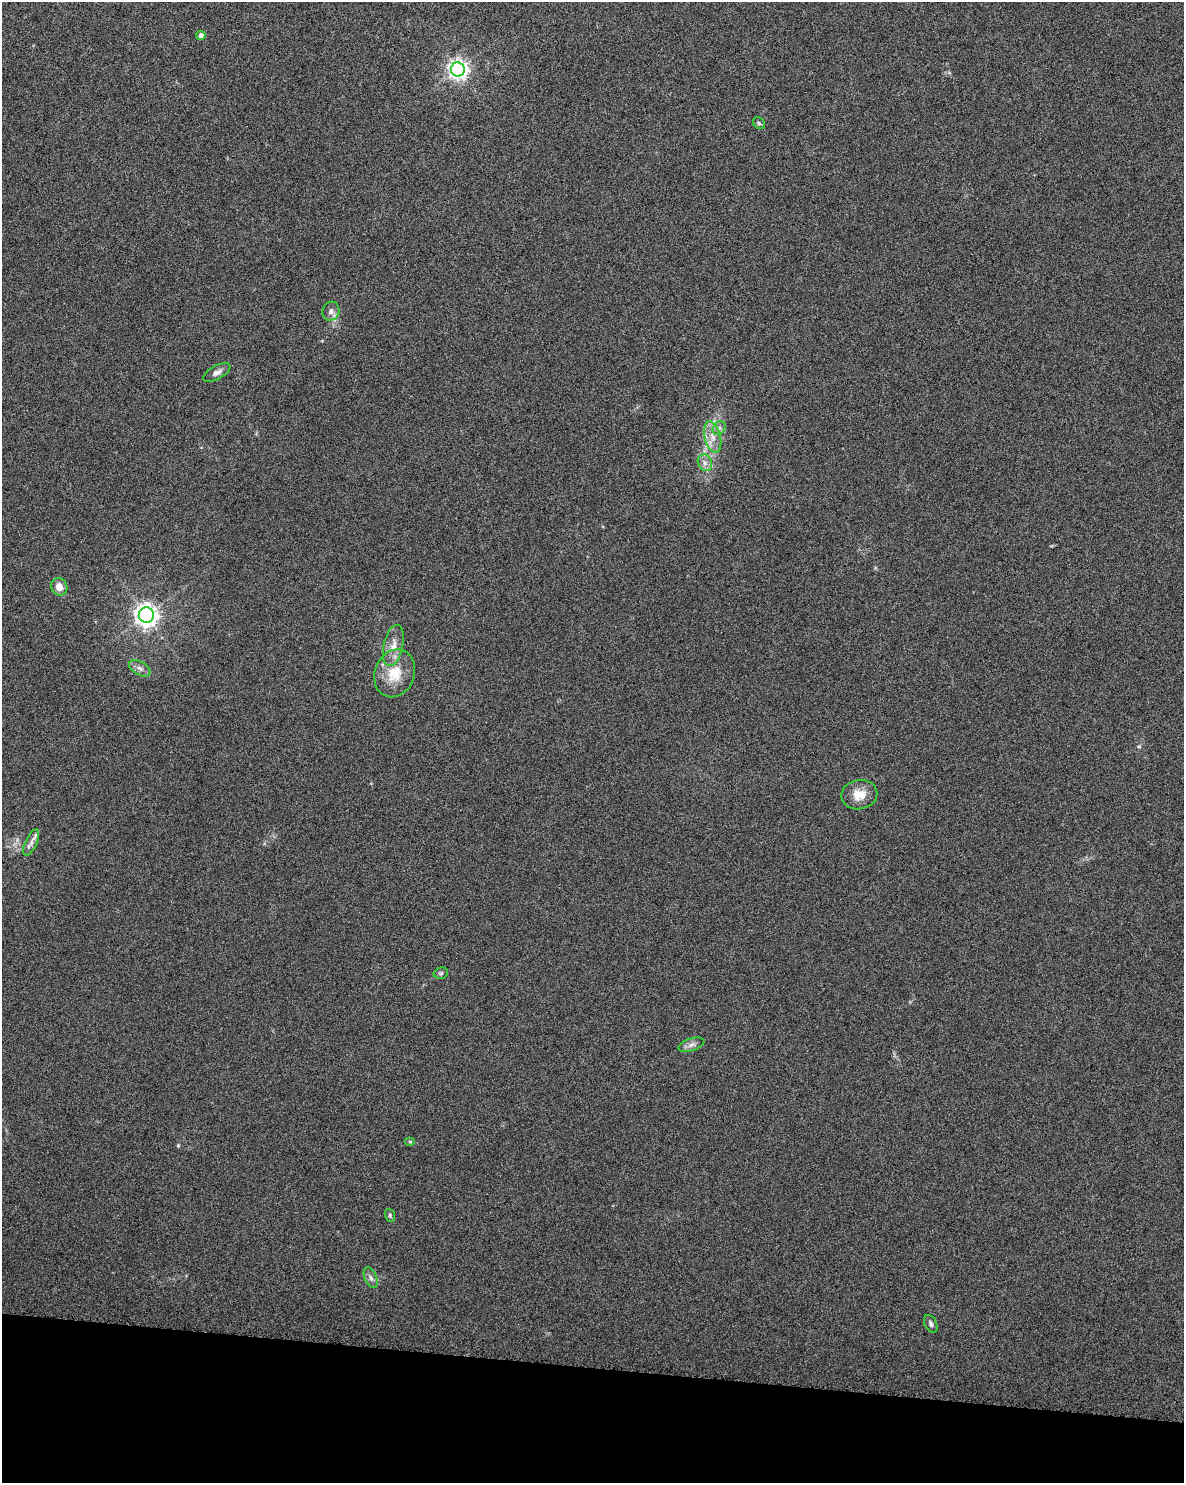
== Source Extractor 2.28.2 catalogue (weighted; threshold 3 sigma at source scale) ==
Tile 11 of 4 x 3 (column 3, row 3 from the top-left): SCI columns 2366-3547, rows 231-1711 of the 4740 x 4960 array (HDU 1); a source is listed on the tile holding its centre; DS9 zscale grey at full resolution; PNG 1186 x 1485 px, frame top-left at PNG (2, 2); each listed source drawn as its Kron ellipse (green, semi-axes under 4 px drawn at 4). Shown black and unused: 8% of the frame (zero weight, under 3 of 6 exposures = <1% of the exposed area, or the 3 px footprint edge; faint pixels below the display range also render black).
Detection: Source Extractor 2.28.2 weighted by HDU 2 'WHT'; one run over the whole footprint, this tile lists its part. Background 0.0175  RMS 0.0035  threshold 0.0143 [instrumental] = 3 sigma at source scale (4.09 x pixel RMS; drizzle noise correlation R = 1.36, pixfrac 0.8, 0.0396/0.0396 arcsec/px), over >= 5 px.
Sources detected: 21; all 21 listed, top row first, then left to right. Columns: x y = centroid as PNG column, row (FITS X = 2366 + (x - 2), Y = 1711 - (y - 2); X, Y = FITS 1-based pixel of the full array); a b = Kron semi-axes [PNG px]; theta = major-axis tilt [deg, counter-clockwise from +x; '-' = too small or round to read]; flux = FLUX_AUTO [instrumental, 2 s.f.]
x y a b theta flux
201 35 4 4 - 1.9
458 69 7 7 - 160
759 123 6 5 - 0.53
331 311 9 8 - 1.5
217 372 15 6 29 1.7
719 428 7 6 - 0.95
713 437 16 8 -76 3.3
705 463 8 6 -63 1.6
59 587 9 8 - 2.8
146 615 7 7 - 230
393 645 21 9 78 3.7
140 668 12 6 -28 1.5
395 673 24 20 68 9.5
859 795 18 14 10 5.1
31 843 14 6 65 1.7
441 973 7 5 13 0.55
691 1045 13 6 18 1.5
410 1142 5 3 - 0.34
390 1215 6 5 - 0.5
371 1278 11 6 -66 1.2
931 1324 9 6 -64 0.95